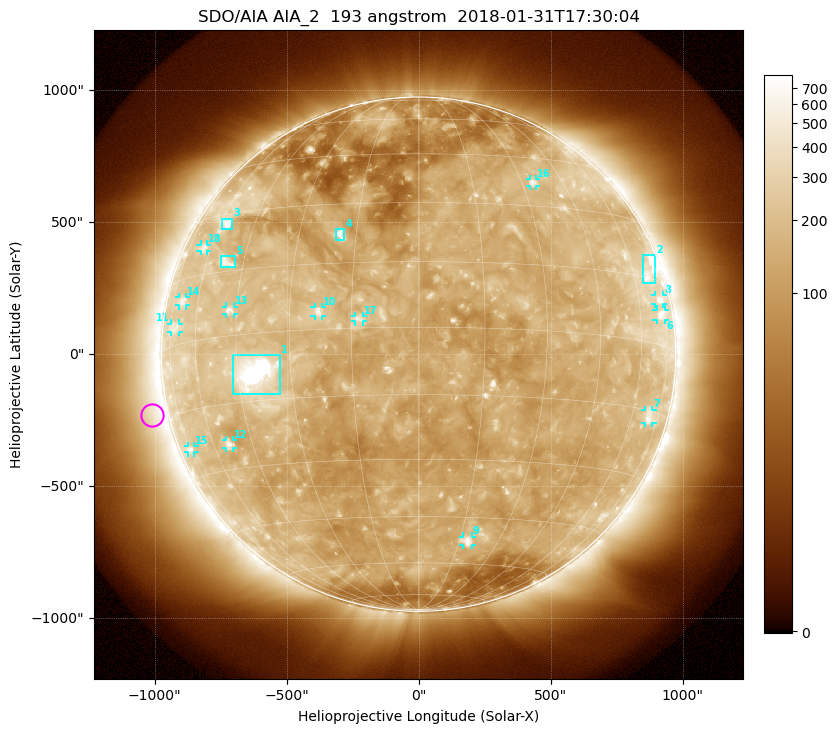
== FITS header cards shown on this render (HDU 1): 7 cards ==
TELESCOP= 'SDO/AIA'
INSTRUME= 'AIA_2'
WAVELNTH=                  193
WAVEUNIT= 'angstrom'
DATE-OBS= '2018-01-31T17:30:04.84'
CTYPE1  = 'HPLN-TAN'
CTYPE2  = 'HPLT-TAN'

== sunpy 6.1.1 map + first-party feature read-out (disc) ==
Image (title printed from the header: SDO/AIA AIA_2  193 angstrom  2018-01-31T17:30:04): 1024 x 1024 px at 2.4 arcsec/px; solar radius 974 arcsec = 406 px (full disc in frame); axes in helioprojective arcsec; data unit not stated in the header (colour bar unlabelled)
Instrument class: DISC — disc imager (sunpy class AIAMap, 193 A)
Bright regions (active regions / flare kernels): reference = the median radial profile (limb darkening/brightening removed); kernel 9 px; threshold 5 sigma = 256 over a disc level ~137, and >= 1.15x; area >= 12 px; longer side >= 10 px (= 24 arcsec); searched inside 0.97 R_sun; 18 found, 18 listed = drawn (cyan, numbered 1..; 13 of them under ~33 arcsec drawn as corner ticks so the feature stays visible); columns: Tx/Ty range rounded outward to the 5 arcsec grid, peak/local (2 s.f.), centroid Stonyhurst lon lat
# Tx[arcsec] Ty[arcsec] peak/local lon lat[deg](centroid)
1 -705..-525 -150..-5 20 -40 -9
2 850..900 270..375 4.5 +69 +16
3 -745..-705 475..515 5.5 -57 +27
4 -315..-280 435..475 6.2 -19 +22
5 -750..-695 325..375 3.9 -51 +17
6 900..935 130..170 3.9 +72 +7
7 860..885 -260..-210 3.5 +69 -16
8 895..930 190..225 4.2 +72 +10
9 165..205 -725..-690 4.8 +18 -52
10 -395..-365 145..180 4.7 -23 +4
11 -940..-905 85..115 2.8 -72 +4
12 -730..-700 -355..-325 4.2 -53 -24
13 -730..-700 150..180 4.4 -47 +6
14 -910..-880 185..215 3.1 -68 +10
15 -875..-850 -375..-345 3.4 -74 -23
16 420..445 635..665 3.7 +34 +37
17 -240..-210 125..145 3.6 -13 +2
18 -825..-800 390..415 2.9 -64 +22
Off-limb structures (1.02-1.3 R_sun): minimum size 162 px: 5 found; the strongest spans PA ~55..140 deg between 1.02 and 1.3 R_sun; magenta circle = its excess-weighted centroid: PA ~105 deg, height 1.06 R_sun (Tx ~-1010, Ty ~-230 arcsec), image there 2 x the reference